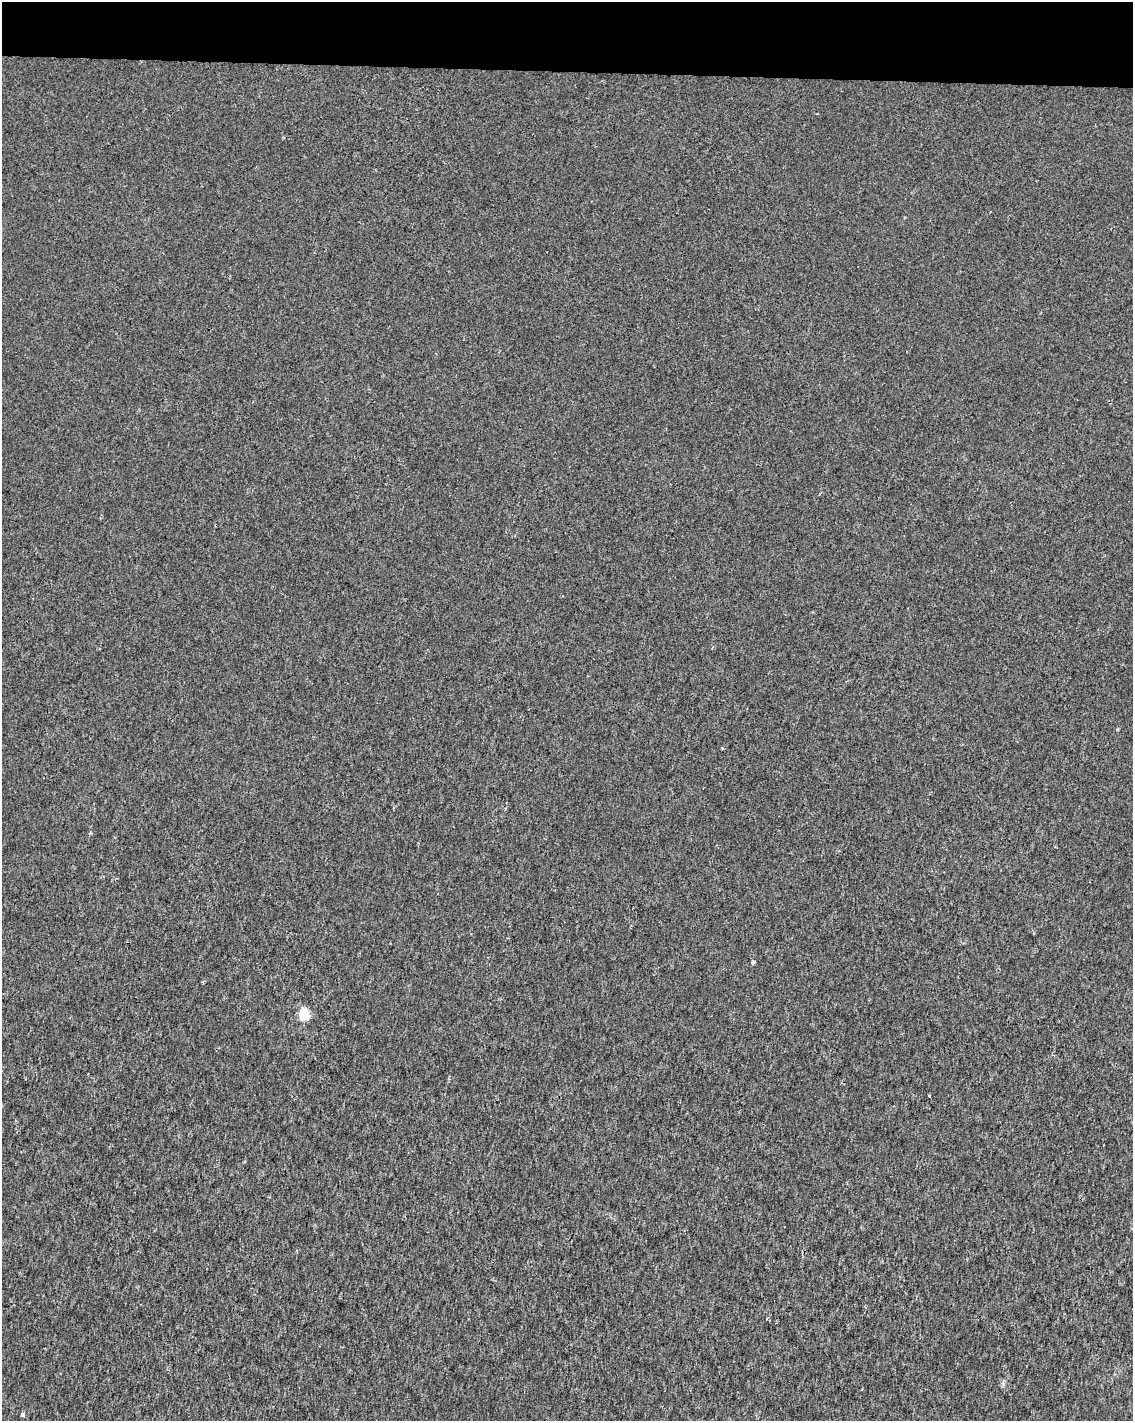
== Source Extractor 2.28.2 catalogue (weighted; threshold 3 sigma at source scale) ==
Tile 3 of 4 x 3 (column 3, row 1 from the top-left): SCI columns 2264-3394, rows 3067-4485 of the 4539 x 4778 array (HDU 1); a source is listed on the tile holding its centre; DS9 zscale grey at full resolution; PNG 1135 x 1423 px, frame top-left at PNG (2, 2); no overlay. Shown black and unused: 5% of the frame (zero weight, under 2 of 3 exposures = <1% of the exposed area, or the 3 px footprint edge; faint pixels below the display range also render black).
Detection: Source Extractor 2.28.2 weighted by HDU 2 'WHT'; one run over the whole footprint, this tile lists its part. Background 8.54e-04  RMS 0.0033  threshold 0.015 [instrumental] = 3 sigma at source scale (4.5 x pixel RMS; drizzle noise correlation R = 1.50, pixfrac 1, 0.0396/0.0396 arcsec/px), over >= 5 px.
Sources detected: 3; all 3 listed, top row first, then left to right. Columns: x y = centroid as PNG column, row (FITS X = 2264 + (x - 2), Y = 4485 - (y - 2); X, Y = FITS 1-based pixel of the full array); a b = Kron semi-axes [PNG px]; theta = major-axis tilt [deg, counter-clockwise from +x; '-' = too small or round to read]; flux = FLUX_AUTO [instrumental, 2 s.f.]
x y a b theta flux
304 1015 5 5 - 25
929 1096 3 2 - 0.44
22 1414 4 4 - 0.84